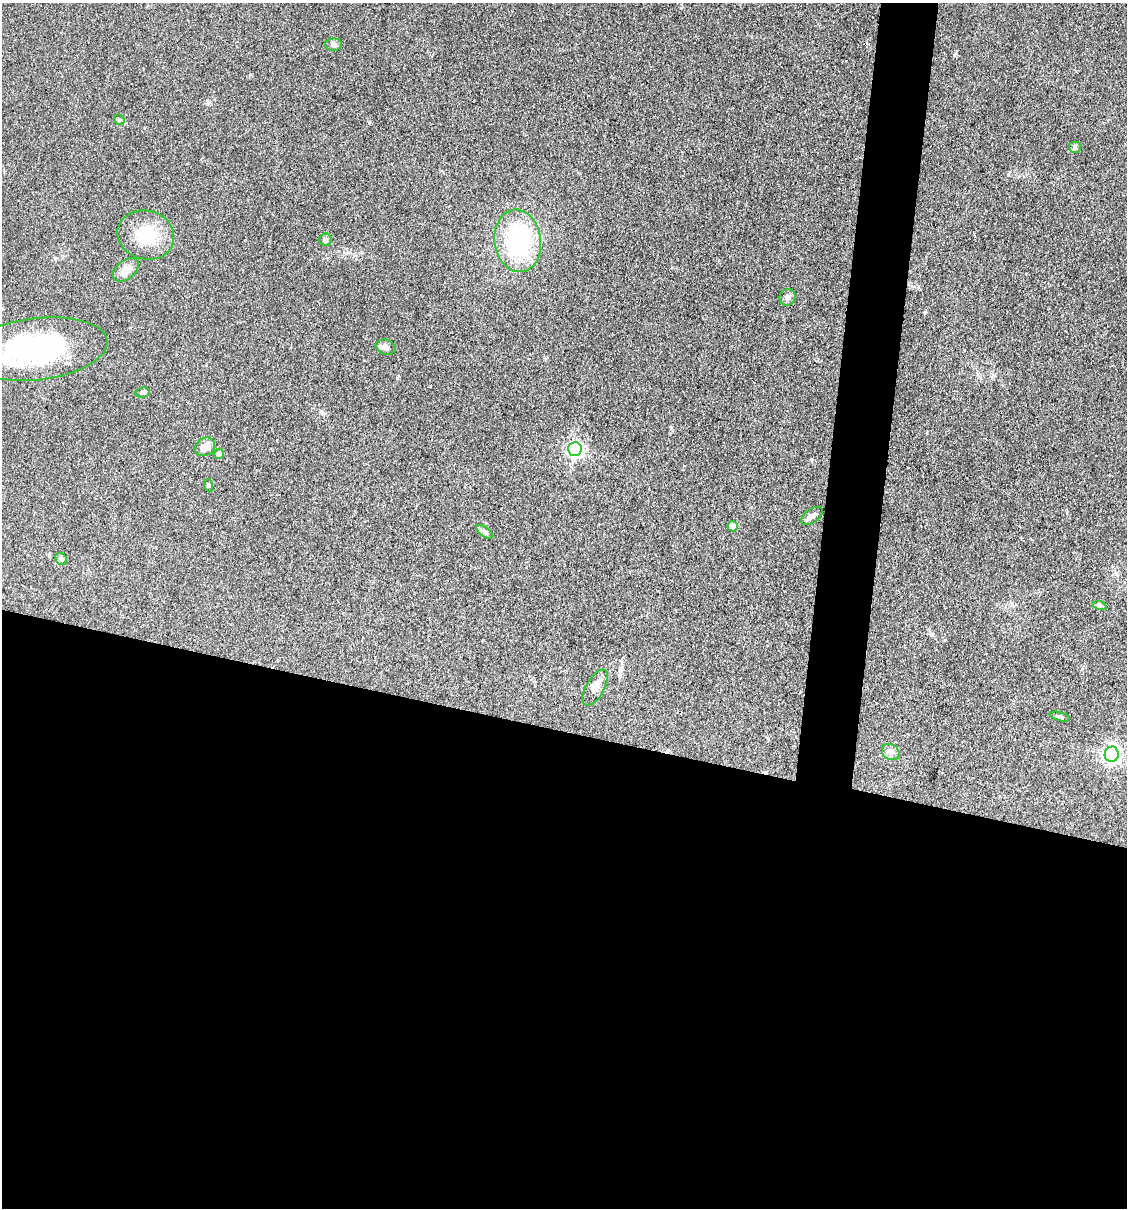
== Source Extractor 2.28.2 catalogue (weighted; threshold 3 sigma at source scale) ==
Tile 14 of 4 x 4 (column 2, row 4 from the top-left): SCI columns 1358-2482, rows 2-1207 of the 4848 x 4827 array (HDU 1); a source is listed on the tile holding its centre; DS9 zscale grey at full resolution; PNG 1129 x 1210 px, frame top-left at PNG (2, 3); each listed source drawn as its Kron ellipse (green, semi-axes under 4 px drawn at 4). Shown black and unused: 43% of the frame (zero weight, under 3 of 4 exposures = <1% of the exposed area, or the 3 px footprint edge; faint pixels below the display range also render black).
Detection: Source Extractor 2.28.2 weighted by HDU 2 'WHT'; one run over the whole footprint, this tile lists its part. Background 0.0764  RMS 0.0059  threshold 0.0266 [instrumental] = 3 sigma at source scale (4.5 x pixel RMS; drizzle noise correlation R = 1.50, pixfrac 1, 0.05/0.05 arcsec/px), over >= 5 px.
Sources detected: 25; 1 inside a brighter object's white glare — neither listed nor drawn; the other 24 listed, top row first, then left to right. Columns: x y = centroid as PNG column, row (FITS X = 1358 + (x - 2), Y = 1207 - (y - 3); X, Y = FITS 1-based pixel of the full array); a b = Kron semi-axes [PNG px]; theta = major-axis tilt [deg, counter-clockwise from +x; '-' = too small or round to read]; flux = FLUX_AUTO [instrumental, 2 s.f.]
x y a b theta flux
333 45 8 6 1 1.9
119 120 6 4 -45 0.81
1075 147 6 6 - 1.1
146 235 28 24 -15 23
326 240 6 6 - 1.2
518 241 31 23 -82 64
126 270 15 9 41 6.1
788 297 8 7 - 2.2
386 347 10 7 -18 2.4
36 349 71 31 7 100
142 393 7 5 8 1.7
205 447 10 8 30 5.6
575 449 7 6 - 150
219 454 5 5 - 2.4
208 485 6 4 -72 0.72
812 516 12 6 35 2.5
733 526 5 5 - 7.5
485 532 10 4 -36 1.5
61 559 6 5 - 1.1
1100 606 7 4 -18 0.99
595 687 20 9 60 4.8
1060 717 10 3 -15 0.97
891 752 9 7 -35 2.4
1112 754 7 7 - 210
Unlisted compact peaks at least as high as the median listed source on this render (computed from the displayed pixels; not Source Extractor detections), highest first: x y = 954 55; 321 411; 924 313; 369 123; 671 428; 397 378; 811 459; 1008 175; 250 75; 208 102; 430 386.